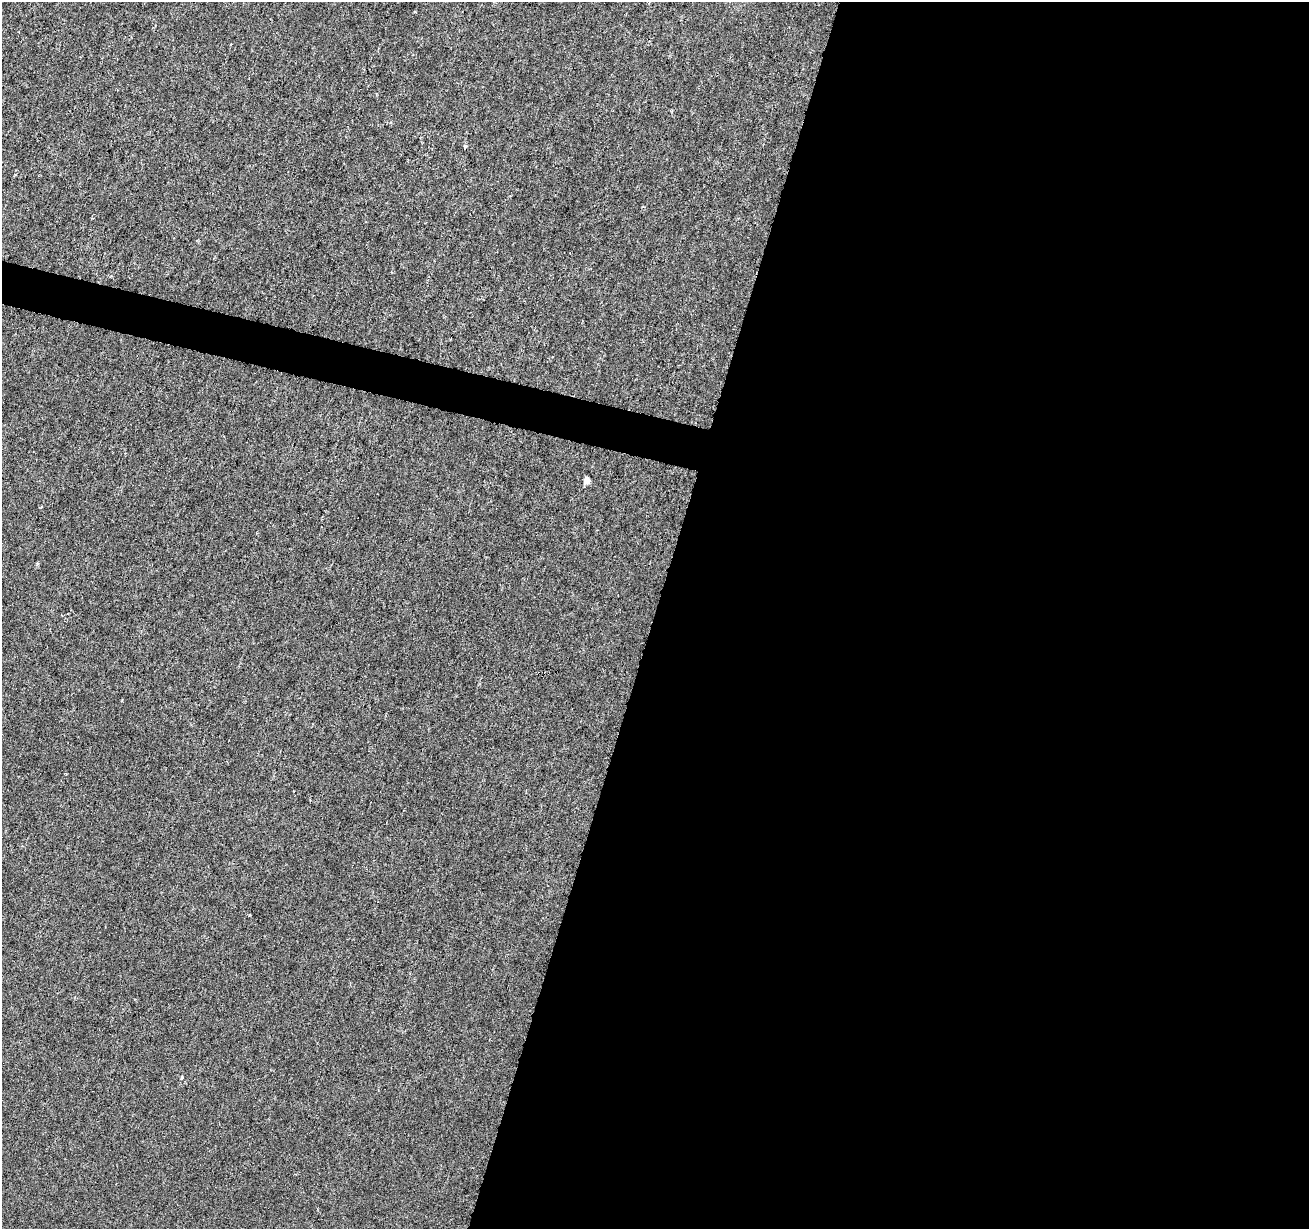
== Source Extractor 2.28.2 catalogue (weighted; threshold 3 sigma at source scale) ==
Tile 12 of 4 x 4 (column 4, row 3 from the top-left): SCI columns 3921-5227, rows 1447-2673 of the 5238 x 5411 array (HDU 1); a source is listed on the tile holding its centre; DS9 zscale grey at full resolution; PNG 1311 x 1231 px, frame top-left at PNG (2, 2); no overlay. Shown black and unused: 52% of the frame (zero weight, under 3 of 6 exposures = <1% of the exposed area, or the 3 px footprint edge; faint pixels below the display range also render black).
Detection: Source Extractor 2.28.2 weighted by HDU 2 'WHT'; one run over the whole footprint, this tile lists its part. Background -2.38e-04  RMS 0.0015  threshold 0.00616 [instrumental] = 3 sigma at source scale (4.09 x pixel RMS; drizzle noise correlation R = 1.36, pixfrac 0.8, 0.0396/0.0396 arcsec/px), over >= 5 px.
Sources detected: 4; all 4 listed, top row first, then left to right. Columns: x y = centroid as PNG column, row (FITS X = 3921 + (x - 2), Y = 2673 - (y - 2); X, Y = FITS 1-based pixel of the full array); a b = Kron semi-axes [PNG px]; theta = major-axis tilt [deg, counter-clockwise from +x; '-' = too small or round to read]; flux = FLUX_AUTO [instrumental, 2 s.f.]
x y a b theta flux
465 146 5 3 - 0.18
587 481 5 4 - 2
37 563 5 3 - 0.14
182 1078 5 3 - 0.16